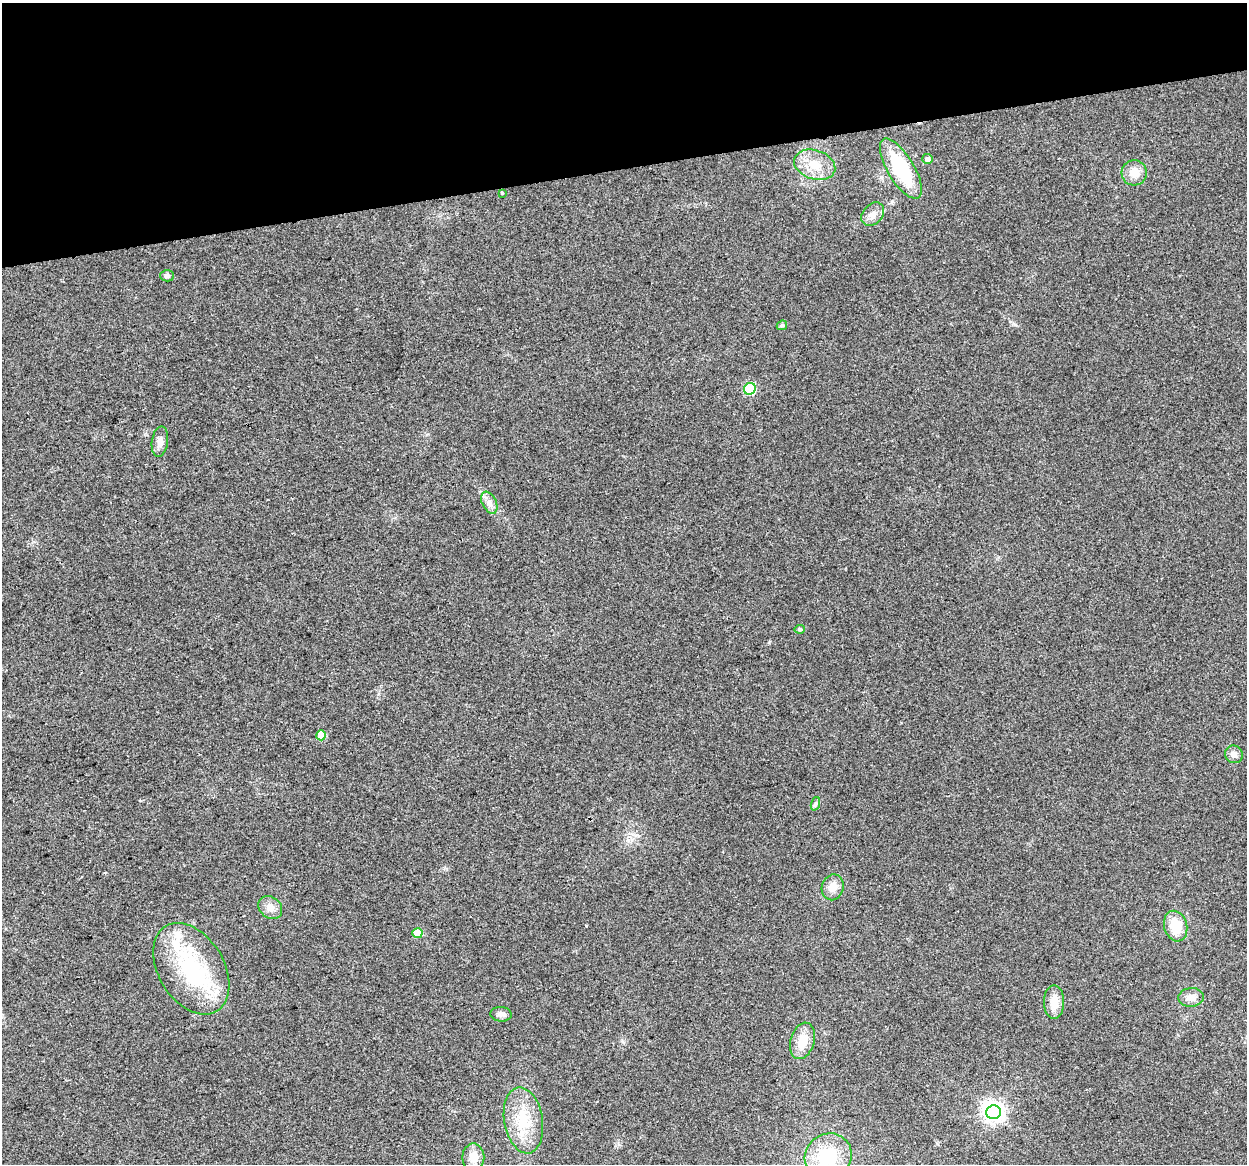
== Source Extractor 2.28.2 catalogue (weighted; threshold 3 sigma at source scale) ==
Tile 3 of 4 x 4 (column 3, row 1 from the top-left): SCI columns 2491-3735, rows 3568-4729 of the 4980 x 4762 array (HDU 1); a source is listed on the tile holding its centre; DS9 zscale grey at full resolution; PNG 1249 x 1166 px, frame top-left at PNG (2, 3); each listed source drawn as its Kron ellipse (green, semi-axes under 4 px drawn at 4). Shown black and unused: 14% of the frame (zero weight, under 2 of 3 exposures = <1% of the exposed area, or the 3 px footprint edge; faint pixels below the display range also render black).
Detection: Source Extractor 2.28.2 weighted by HDU 2 'WHT'; one run over the whole footprint, this tile lists its part. Background 0.0471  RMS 0.0068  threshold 0.0305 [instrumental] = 3 sigma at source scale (4.5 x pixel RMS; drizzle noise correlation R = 1.50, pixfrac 1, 0.0396/0.0396 arcsec/px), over >= 5 px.
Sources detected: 33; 2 inside a brighter object's white glare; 1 cosmic-ray / hot-pixel residue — neither listed nor drawn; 2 inside a brighter listed object's ellipse — not listed separately; the other 28 listed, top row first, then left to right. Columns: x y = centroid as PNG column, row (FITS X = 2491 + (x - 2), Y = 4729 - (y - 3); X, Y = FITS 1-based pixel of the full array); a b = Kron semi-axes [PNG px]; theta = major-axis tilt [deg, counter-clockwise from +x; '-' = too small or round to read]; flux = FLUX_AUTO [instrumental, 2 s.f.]
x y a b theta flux
928 159 5 5 - 3
815 165 21 14 -18 13
901 169 34 13 -59 43
1134 173 13 12 - 8.3
502 193 3 3 - 1.9
873 214 13 10 50 5.2
167 276 7 6 - 2.3
782 325 5 4 - 1.5
750 389 6 5 - 47
160 442 15 8 82 4.8
489 503 11 7 -64 3.7
800 629 5 4 - 1.4
321 735 5 5 - 14
1234 754 9 8 - 4.1
815 804 7 4 71 1.4
833 887 13 11 71 6.4
270 907 13 10 -38 5.3
1176 926 15 11 -74 18
417 933 5 5 - 17
191 969 49 33 -59 70
1191 997 13 9 5 5.1
1054 1002 16 10 -90 9.5
501 1014 10 7 -4 2.8
802 1041 19 12 73 12
994 1112 7 7 - 360
523 1120 33 19 -80 25
828 1156 24 22 40 40
473 1157 13 11 -90 9.1
Isophote crosses this tile's border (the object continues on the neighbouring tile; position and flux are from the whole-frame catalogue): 1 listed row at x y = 828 1156
Unlisted compact peaks at least as high as the median listed source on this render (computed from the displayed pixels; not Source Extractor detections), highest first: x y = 769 642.